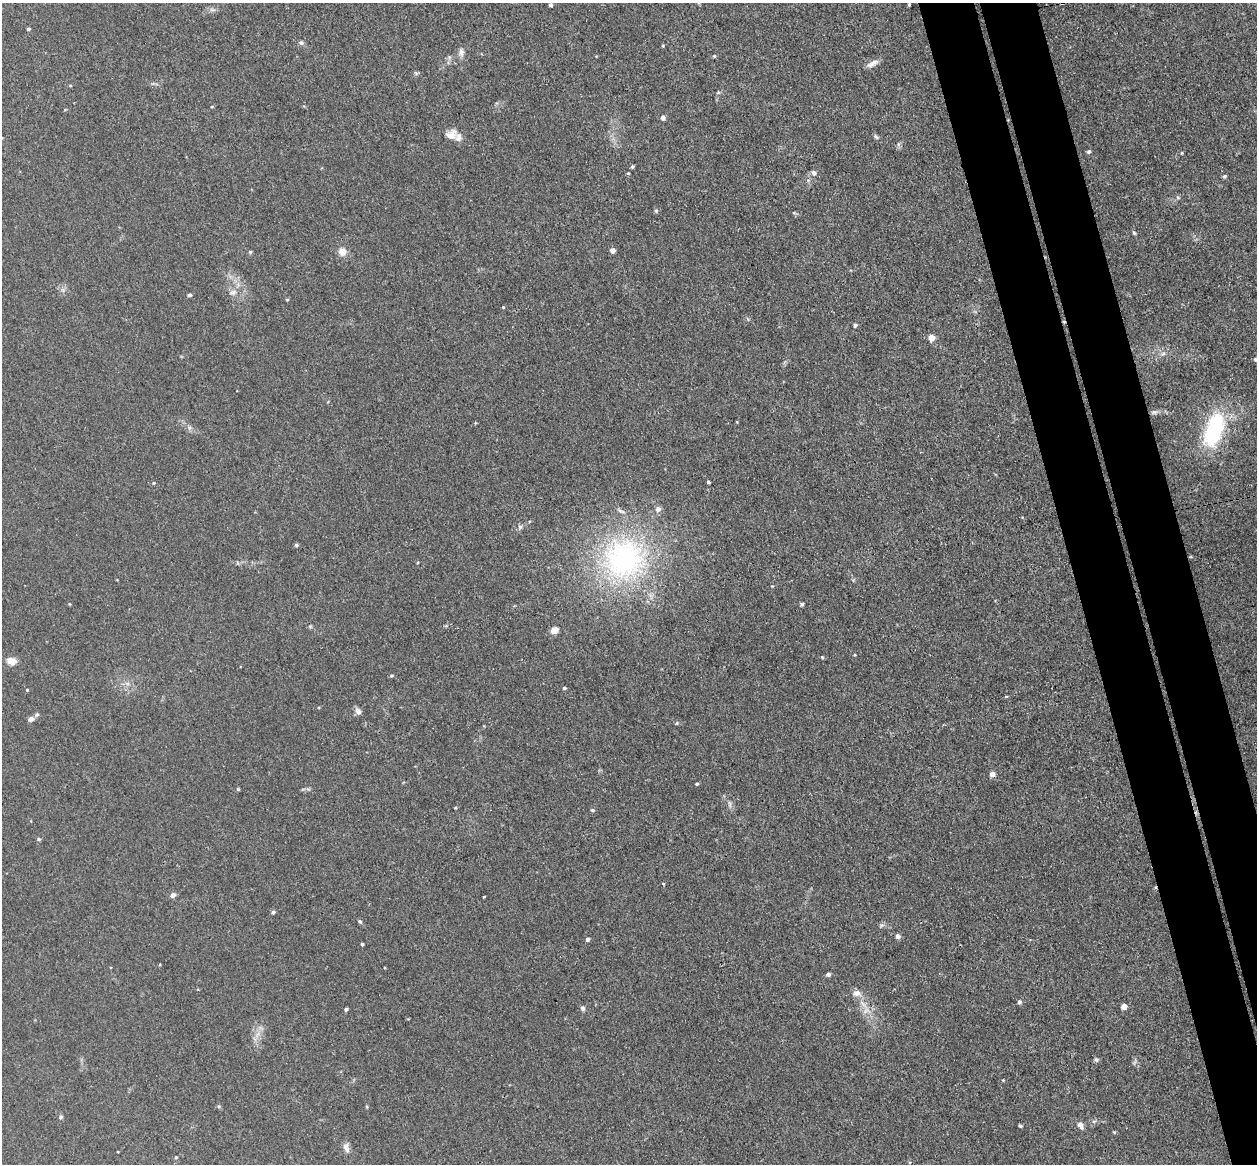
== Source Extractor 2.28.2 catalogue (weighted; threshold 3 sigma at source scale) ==
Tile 6 of 4 x 4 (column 2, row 2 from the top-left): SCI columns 1314-2568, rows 2481-3642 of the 5135 x 5078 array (HDU 1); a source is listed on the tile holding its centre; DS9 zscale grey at full resolution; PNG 1259 x 1166 px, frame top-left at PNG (2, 3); no overlay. Shown black and unused: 8% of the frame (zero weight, under 3 of 4 exposures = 6% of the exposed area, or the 3 px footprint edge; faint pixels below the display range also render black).
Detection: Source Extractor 2.28.2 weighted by HDU 2 'WHT'; one run over the whole footprint, this tile lists its part. Background 0.0396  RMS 0.0045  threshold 0.0201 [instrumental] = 3 sigma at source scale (4.5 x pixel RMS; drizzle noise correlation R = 1.50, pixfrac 1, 0.05/0.05 arcsec/px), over >= 5 px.
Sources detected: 93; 1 cosmic-ray / hot-pixel residue — not listed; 2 inside a brighter listed object's ellipse — not listed separately; the other 90 listed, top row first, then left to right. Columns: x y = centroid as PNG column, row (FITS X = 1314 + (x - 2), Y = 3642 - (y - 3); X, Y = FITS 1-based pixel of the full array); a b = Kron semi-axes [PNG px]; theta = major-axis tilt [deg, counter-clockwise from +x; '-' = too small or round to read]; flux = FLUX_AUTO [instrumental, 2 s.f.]
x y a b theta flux
1062 3 3 3 - 0.48
551 5 4 3 - 0.97
909 5 4 3 - 0.38
212 10 7 4 -1 1.1
28 29 4 4 - 0.78
301 43 7 5 -25 1
663 46 4 4 - 0.48
461 52 12 7 89 2
714 56 5 4 - 0.51
872 64 16 6 28 2.6
416 73 6 4 -71 0.64
718 93 6 4 20 0.59
212 107 4 3 - 0.36
663 118 6 6 - 1.3
451 134 16 14 23 4.2
876 137 8 5 -30 0.9
1089 152 5 5 - 0.96
1182 153 4 3 - 0.37
632 167 4 3 - 0.71
628 173 4 3 - 0.46
814 173 6 6 - 1.7
1225 176 5 4 - 0.77
1178 197 6 4 -30 0.63
656 211 6 5 - 0.75
794 213 6 4 -18 0.52
1134 233 5 4 - 0.58
612 251 5 4 - 2.2
250 252 5 4 - 0.54
342 252 8 7 - 4.2
233 292 11 7 13 2
189 295 5 4 - 0.82
287 300 5 3 - 0.4
503 307 4 3 - 0.35
855 325 5 4 - 0.96
932 338 5 5 - 7.7
1163 353 7 4 3 0.95
1255 359 5 5 - 0.67
1154 412 8 5 -7 1.1
737 422 4 2 - 0.32
475 423 4 3 - 0.38
189 428 7 4 72 0.83
1214 430 38 18 71 44
708 482 3 3 - 0.73
153 483 4 3 - 0.38
520 527 6 6 - 1
296 545 4 4 - 0.79
624 559 62 61 - 97
237 563 6 3 -70 0.51
802 604 4 4 - 0.8
310 626 6 4 -19 0.61
555 630 7 6 - 4.2
822 657 5 4 - 0.47
12 661 10 7 -14 4.4
391 676 6 4 7 0.57
564 688 4 4 - 0.59
27 690 4 4 - 0.38
1006 696 3 3 - 0.64
358 711 9 7 -53 1.8
37 714 6 5 - 0.84
31 719 5 4 - 2.6
677 723 5 4 - 0.54
992 774 5 5 - 2.3
697 784 4 3 - 0.52
238 789 4 4 - 0.52
593 810 5 4 - 0.65
39 839 5 4 - 0.67
663 883 5 3 - 0.36
173 895 5 5 - 2.4
484 897 3 2 - 0.31
273 912 5 4 - 0.98
360 921 5 4 - 0.78
881 925 8 4 9 0.85
898 936 7 6 - 1.2
588 939 4 4 - 1.3
362 944 3 3 - 0.63
828 974 5 4 - 1.2
856 993 13 9 -9 3
1019 1002 5 4 - 1.1
1124 1006 5 5 - 3.2
582 1008 7 5 -63 1.1
346 1009 4 3 - 0.93
1096 1060 6 5 - 0.79
1003 1080 3 3 - 0.33
219 1106 5 5 - 0.62
61 1117 5 5 - 0.84
1080 1125 9 6 -53 2.3
1020 1126 4 4 - 0.65
1114 1132 5 4 - 0.43
346 1148 15 7 -74 2.3
176 1157 4 4 - 0.49
Overlapping masked pixels (flux is a lower limit): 1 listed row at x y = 1062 3
Isophote crosses this tile's border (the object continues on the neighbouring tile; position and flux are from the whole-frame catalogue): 2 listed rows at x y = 1062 3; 1255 359